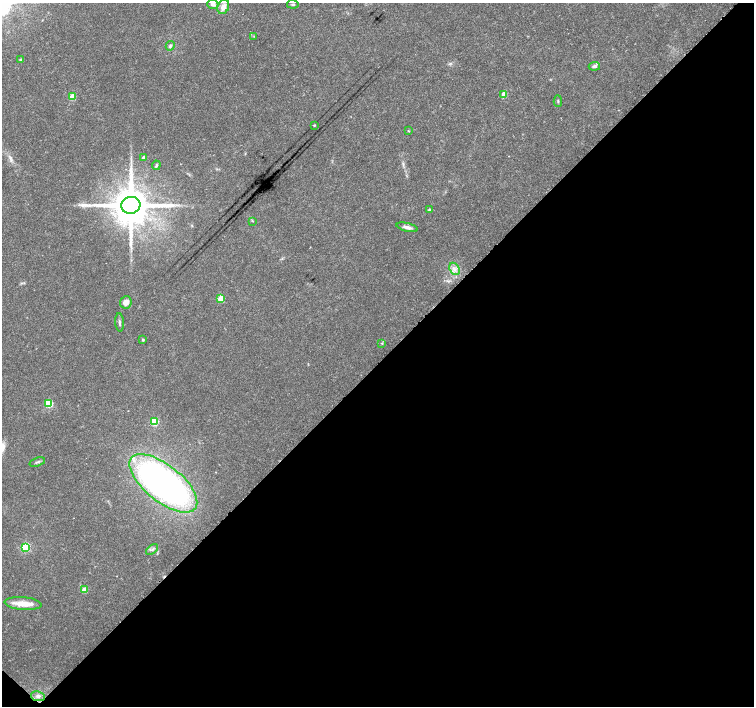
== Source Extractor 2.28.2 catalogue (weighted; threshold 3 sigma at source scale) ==
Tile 15 of 4 x 4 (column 3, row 4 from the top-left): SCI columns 3015-4517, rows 166-1573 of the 6030 x 6030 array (HDU 1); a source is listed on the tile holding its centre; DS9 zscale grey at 2 x 2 block average (1 PNG px = mean of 2 x 2 image px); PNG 756 x 708 px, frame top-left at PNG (2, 3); each listed source drawn as its Kron ellipse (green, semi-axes under 4 px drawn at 4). Shown black and unused: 49% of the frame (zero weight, under 3 of 4 exposures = <1% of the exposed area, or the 3 px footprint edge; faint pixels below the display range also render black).
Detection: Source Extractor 2.28.2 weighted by HDU 2 'WHT'; one run over the whole footprint, this tile lists its part. Background 0.0237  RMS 0.0019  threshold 0.00866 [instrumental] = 3 sigma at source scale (4.5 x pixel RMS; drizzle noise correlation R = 1.50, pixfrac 1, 0.0396/0.0396 arcsec/px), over >= 5 px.
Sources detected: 35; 1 long thin detection or spike segment (spike, bleed or trail) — neither listed nor drawn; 1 inside a brighter listed object's ellipse — not listed separately; the other 33 listed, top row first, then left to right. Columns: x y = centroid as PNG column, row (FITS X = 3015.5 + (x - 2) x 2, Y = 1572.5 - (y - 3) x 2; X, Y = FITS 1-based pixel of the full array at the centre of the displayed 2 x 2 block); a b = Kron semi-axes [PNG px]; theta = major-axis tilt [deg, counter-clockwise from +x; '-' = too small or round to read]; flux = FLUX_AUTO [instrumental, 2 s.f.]
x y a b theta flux
213 4 5 4 - 1.6
293 4 6 2 -6 0.62
223 7 7 5 66 3.8
254 36 2 2 - 0.2
170 46 5 4 - 0.93
20 59 3 3 - 0.43
594 66 5 4 - 1.3
504 94 3 3 - 5.5
72 96 3 3 - 13
558 101 6 2 -86 0.51
314 125 2 2 - 0.51
408 131 3 2 - 0.27
144 158 3 2 - 2.3
156 165 5 3 - 0.77
131 205 9 8 - 2100
430 210 3 3 - 1
253 221 4 2 - 0.36
407 227 11 4 -14 2.1
454 269 6 4 -63 2
221 299 3 3 - 12
126 302 6 5 - 3.4
119 322 9 3 -86 0.99
143 340 4 3 - 0.53
382 343 3 2 - 0.27
48 403 3 3 - 22
154 422 3 3 - 21
37 462 8 2 17 0.85
163 483 41 18 -39 220
25 547 4 3 - 38
152 549 7 4 40 1.1
84 590 3 3 - 10
23 604 19 6 -5 7.2
38 696 7 5 -10 1.8
Diffuse or blended objects may show on this block-average render without a row.